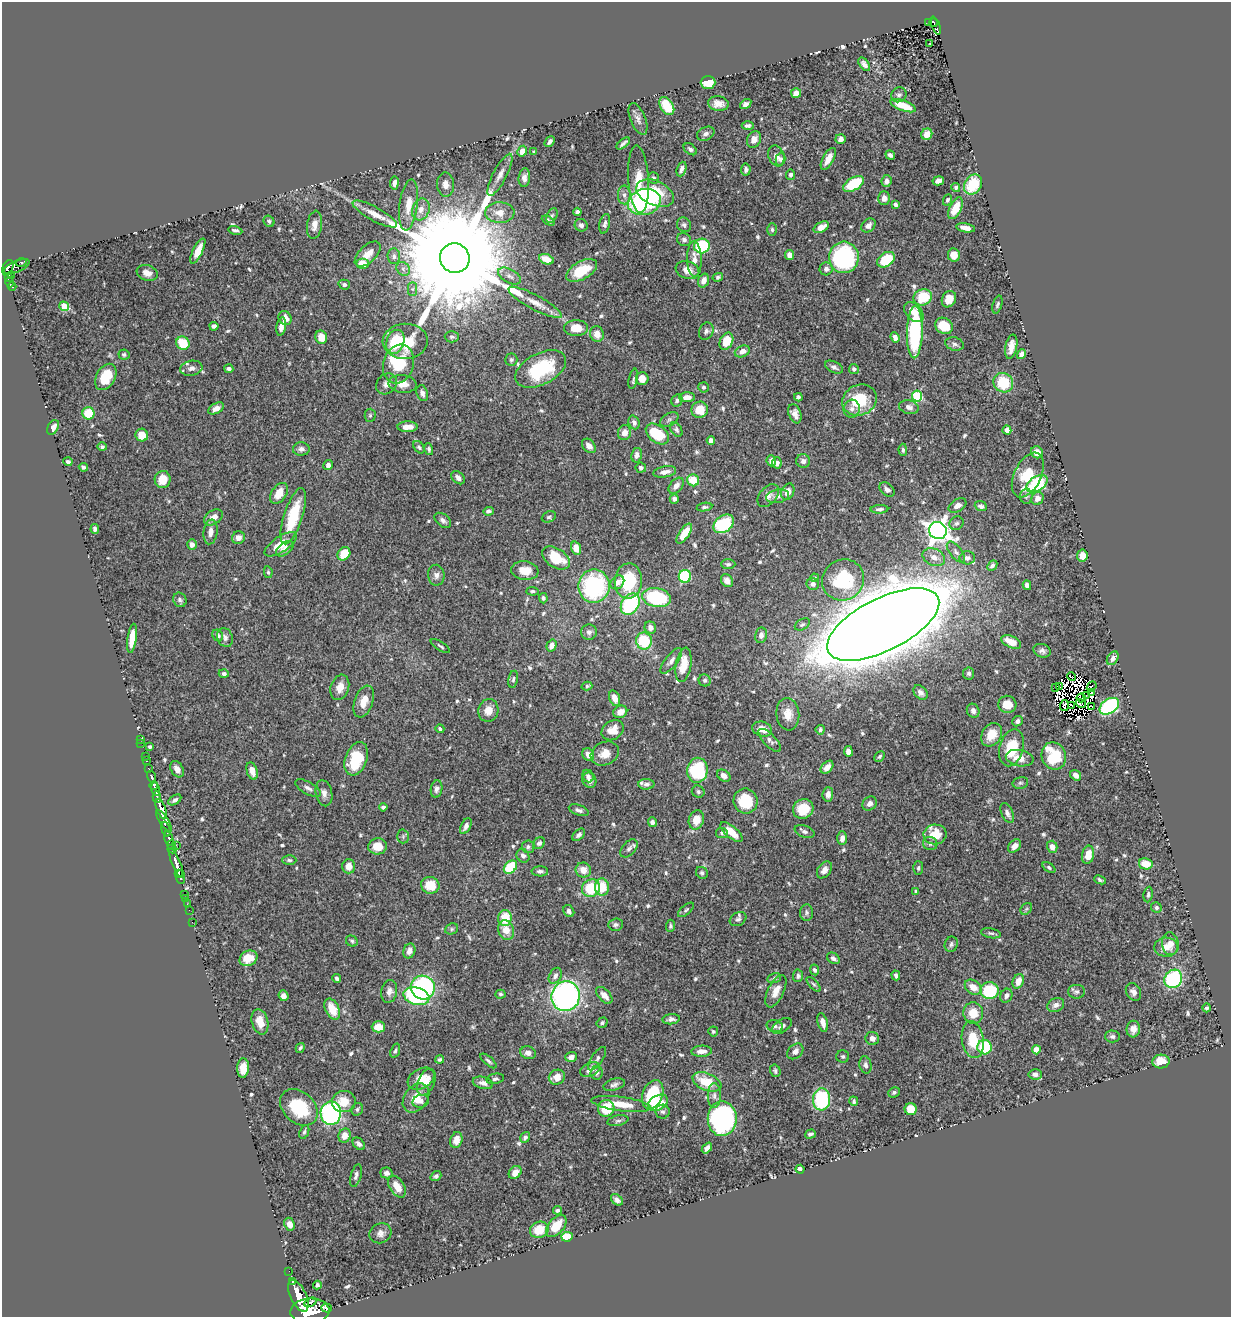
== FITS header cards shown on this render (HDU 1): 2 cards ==
NAXIS1  =                 1229
NAXIS2  =                 1315

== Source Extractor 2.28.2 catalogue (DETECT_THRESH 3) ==
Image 1229 x 1315 px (HDU 1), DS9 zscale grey, 1 PNG px = 1 image px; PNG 1233 x 1319 px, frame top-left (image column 1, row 1315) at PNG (2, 2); each listed source drawn as its Kron ellipse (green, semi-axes under 4 px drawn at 4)
Background 0.489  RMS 0.014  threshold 0.041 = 3 sigma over >= 5 px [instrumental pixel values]
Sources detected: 646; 10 with non-positive FLUX_AUTO (blend fragments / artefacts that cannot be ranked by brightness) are neither listed nor drawn; of the other 636, the 500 brightest by FLUX_AUTO listed and drawn (136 fainter detections omitted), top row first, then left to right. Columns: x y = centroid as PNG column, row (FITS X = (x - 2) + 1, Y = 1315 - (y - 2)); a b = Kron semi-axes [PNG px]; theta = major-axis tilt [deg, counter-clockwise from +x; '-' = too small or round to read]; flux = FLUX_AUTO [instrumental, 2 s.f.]
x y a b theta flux
934 22 4 4 - 63
928 23 3 3 - 15
936 25 9 3 -69 57
930 43 3 2 - 1.7
864 64 8 4 -53 3.7
708 82 7 6 - 25
796 93 5 5 - 5.7
899 95 8 7 - 2.9
718 104 10 7 -5 7.3
746 104 6 4 34 3.2
667 106 10 6 -57 27
903 106 13 5 -20 16
638 119 17 7 -68 4.8
748 126 6 4 -1 2.8
706 134 9 6 26 3.6
927 134 6 5 - 9.2
754 139 9 6 64 5.9
841 139 5 5 - 3.6
550 142 6 3 48 2.5
623 144 8 3 39 2.5
690 149 7 5 -39 2.6
522 151 5 4 - 6.4
534 152 3 3 - 2.3
890 155 5 3 - 2.7
776 156 11 7 -68 6.1
781 159 6 4 74 2.3
828 159 12 5 61 8.7
681 169 7 4 70 3.4
746 169 6 5 - 3.1
500 175 23 7 62 7.5
791 175 5 4 - 2.3
524 178 9 5 84 5
654 178 6 5 - 2
639 179 34 10 -86 19
887 181 6 5 - 3.9
938 181 6 4 12 4.7
394 183 6 4 83 4.1
853 184 11 6 31 41
446 185 12 8 -87 6.7
973 185 11 8 57 35
956 187 4 4 - 2.2
655 193 20 12 -24 36
624 195 9 6 -90 3.8
884 198 7 6 - 4.6
947 200 6 4 63 2
644 202 17 12 15 130
895 204 4 4 - 1.9
409 205 25 9 83 14
956 208 11 6 64 16
421 209 11 8 71 6.9
500 212 15 10 -2 11
577 212 4 4 - 3.1
375 214 25 7 -29 11
552 216 7 5 63 2
269 221 6 5 - 1.7
548 221 7 4 -28 2.3
605 224 10 5 78 2.8
314 225 14 7 82 7.3
581 225 6 6 - 2.9
684 225 7 7 - 2.4
868 225 8 6 44 4.7
821 227 8 5 29 8.4
966 228 9 4 -10 6.2
235 230 7 3 -12 2.3
772 230 6 5 - 1.9
684 240 7 6 - 3.1
702 246 8 7 - 57
198 251 14 5 64 10
368 254 16 8 44 9.6
790 255 5 4 - 7.2
954 255 7 6 - 8.3
394 256 8 6 -85 3.1
844 257 15 15 - 130
455 258 15 14 - 52000
546 259 8 5 -22 13
694 259 18 7 -89 8.8
886 260 9 6 36 35
21 262 6 3 15 42
362 263 6 5 - 13
17 266 13 5 23 210
8 268 8 5 68 350
403 269 7 6 - 2.7
826 269 6 6 - 3.8
582 270 17 9 29 32
687 270 12 8 -18 7.7
147 273 11 7 -19 6.4
11 276 4 3 - 53
509 276 13 6 -29 4.3
718 277 5 4 - 1.8
8 278 3 3 - 81
703 281 7 5 70 6
10 282 5 3 - 80
344 285 6 5 - 2.2
12 287 4 3 - 76
412 289 7 4 90 1.9
923 297 9 8 - 29
949 299 8 6 61 8.3
535 302 30 7 -28 13
997 305 9 4 74 1.9
64 306 5 4 - 19
914 312 12 7 -48 11
285 318 7 6 - 7.7
214 326 4 4 - 2.9
281 326 9 4 80 5.2
944 326 9 7 -32 18
576 328 12 8 0 14
706 331 9 7 66 3
915 332 26 8 89 97
597 334 8 7 - 7.5
321 337 7 6 - 11
452 337 7 5 0 2.7
895 337 5 4 - 4.5
405 341 22 17 2 33
726 341 9 6 65 20
395 342 12 9 72 43
183 343 7 6 - 28
955 344 9 6 -14 3
1011 347 12 6 78 8.7
742 351 8 5 23 6.2
124 354 5 5 - 1.8
1022 354 5 4 - 5.5
511 360 6 6 - 1.8
398 364 20 15 73 56
834 367 9 5 -26 3.1
191 368 11 7 10 4.9
229 369 4 3 - 2.7
541 369 27 15 27 61
854 369 5 5 - 2.2
106 377 14 9 61 26
633 379 10 4 78 2.2
642 379 6 6 - 9.9
1003 383 10 9 - 34
387 384 11 9 44 6.3
403 384 14 8 -6 11
703 387 5 5 - 1.7
422 393 8 5 -72 3.7
917 396 5 5 - 78
687 397 8 5 2 6
798 397 4 4 - 2
677 400 6 5 - 2.1
860 400 18 15 28 37
909 407 10 7 -14 4.3
216 408 8 5 29 5.9
852 409 9 8 - 4.6
700 410 8 8 - 20
89 413 6 6 - 27
795 414 10 6 -69 5.5
370 415 6 5 - 1.8
669 419 10 6 31 2.7
634 422 7 5 -68 3.3
53 427 8 5 60 6.2
407 427 10 5 0 7.5
676 430 8 5 -56 2.3
1007 430 4 4 - 11
624 433 7 6 - 6.7
657 434 13 8 -37 34
142 435 6 6 - 13
711 440 4 4 - 7.9
589 446 8 6 -48 5.6
102 447 5 4 - 1.8
419 447 7 5 -53 2
301 449 8 6 1 3.4
429 449 6 4 -76 2.2
903 450 6 4 -88 2
1037 452 6 5 - 7.6
637 455 7 5 80 4.4
771 461 5 5 - 5.1
803 461 7 6 - 3.6
68 462 4 3 - 2.2
777 463 6 4 -77 4.1
328 465 5 4 - 3.9
83 467 5 3 - 2.6
641 468 5 5 - 2.7
665 472 12 5 10 5.6
1028 475 24 13 64 31
458 478 7 5 -45 3.8
163 479 8 8 - 15
693 480 6 6 - 19
1037 484 12 7 31 91
676 486 9 6 48 5.5
887 489 9 5 -42 3.7
788 492 8 6 67 7.2
279 493 11 7 57 12
768 496 13 8 49 5.5
778 496 12 6 12 4.4
1026 496 7 6 - 2.5
1037 498 7 6 - 7.1
674 499 5 4 - 2.6
957 505 9 6 30 4.8
981 506 6 4 -22 2.8
704 507 8 4 8 1.8
879 509 9 4 3 2.5
488 511 5 4 - 2.5
293 516 29 9 72 43
213 517 10 7 32 6.8
549 517 7 5 23 2
443 520 9 6 -37 3.4
956 523 7 6 - 2.5
724 524 11 8 36 62
95 529 5 3 - 3.2
938 531 9 8 - 750
211 532 12 7 82 6.6
684 534 11 5 56 16
238 538 6 6 - 4.7
281 544 19 8 33 19
192 545 5 5 - 4.9
576 548 7 5 -73 8.9
285 549 10 6 40 5.2
956 552 12 6 -51 3.4
344 554 7 6 - 22
1082 556 6 5 - 10
934 557 12 8 -25 7.7
556 558 15 9 -34 31
967 558 8 6 2 3.3
728 564 7 5 0 2
992 566 6 4 47 2.4
525 571 13 9 -6 14
268 572 6 4 -80 1.7
436 575 10 8 -82 4.5
685 576 6 6 - 64
815 578 4 4 - 2.1
843 580 21 20 - 50
628 581 17 13 85 47
727 581 7 5 -53 5.1
617 582 8 6 44 6.2
813 584 6 6 - 3.1
1027 585 5 4 - 3.6
594 586 16 15 - 120
533 591 6 4 -5 2
543 598 5 4 - 2
657 598 14 9 -10 80
180 600 7 6 - 3
630 604 11 8 54 74
802 624 8 5 30 2.2
883 625 61 26 27 7000
650 628 6 5 - 4.4
589 632 7 7 - 3.5
218 635 6 5 - 3
761 635 8 6 79 4.3
225 637 10 7 -66 3.9
132 638 15 4 82 14
644 641 8 8 - 34
1011 642 10 5 -26 15
552 645 6 5 - 6.3
440 646 11 3 -33 1.8
1042 651 9 6 -19 3.5
1113 658 7 5 56 5.6
671 661 15 6 52 4.8
683 665 17 7 80 19
969 673 6 5 - 2.4
224 674 5 4 - 2.5
1072 677 5 2 - 1.7
513 679 9 5 78 2
705 680 6 6 - 2.2
587 686 5 4 - 1.7
1092 686 6 2 51 4.1
340 687 13 9 73 9.4
1056 687 2 2 - 1.7
1059 687 3 2 - 2.4
920 692 8 6 -49 3.5
1091 692 2 2 - 2
1087 695 3 2 - 1.9
615 698 8 5 -71 7.6
1081 698 5 2 - 2.8
364 701 16 9 70 12
1081 703 5 3 - 3.3
1007 704 9 8 - 13
1064 705 5 3 - 2.3
1071 705 3 2 - 2.3
1109 706 11 7 34 120
1092 707 3 2 - 7.3
488 710 11 10 - 8.6
973 711 7 6 - 3.1
620 712 7 6 - 7.8
788 714 16 11 -83 12
1017 721 5 5 - 2.8
440 729 4 4 - 1.8
762 729 10 7 -15 11
613 730 12 9 36 11
820 730 5 4 - 1.9
992 735 12 9 58 16
140 739 2 2 - 6.8
770 740 15 6 -46 4.2
141 743 2 2 - 3.2
150 747 4 3 - 1.8
1012 748 19 12 75 28
848 751 5 4 - 5.6
605 754 14 11 27 10
588 755 7 5 -56 7
145 756 2 2 - 6.3
880 756 6 4 46 1.8
1054 756 14 12 -68 46
1020 758 14 8 -10 10
356 759 17 11 69 42
147 760 4 3 - 46
827 767 7 5 46 7.2
149 769 3 2 - 49
177 769 9 6 -58 5.1
697 770 12 10 83 64
252 771 9 5 -70 8
1076 775 6 4 -36 5.1
588 776 6 5 - 2.8
724 776 7 5 -37 5.5
151 777 6 3 -75 160
589 780 8 6 -69 4.1
1020 783 8 5 14 1.9
646 784 8 5 1 2.9
154 785 4 2 - 370
308 788 14 6 -29 4.4
156 789 7 4 -78 700
436 789 9 6 82 3.7
698 792 6 6 - 2
324 793 13 8 -78 5.8
828 794 7 5 86 5
157 797 6 3 -87 230
175 800 7 4 33 2.5
746 801 12 12 - 35
870 804 8 6 42 4.1
383 807 4 3 - 2.3
161 809 11 4 -70 1300
803 809 10 9 - 20
579 810 10 5 -18 2.9
1007 813 10 5 -66 4.1
696 820 9 7 73 12
164 821 12 4 -58 440
652 822 5 4 - 3.1
466 826 8 5 62 3.9
166 829 7 3 -74 230
731 832 14 5 -40 15
805 832 10 6 -19 3.2
722 833 6 5 - 1.7
935 834 11 10 - 20
579 835 7 5 44 3.1
403 836 7 5 89 1.8
169 838 7 3 -72 300
842 838 7 5 89 5
539 843 6 5 - 2.6
930 844 7 6 - 2.5
171 845 4 3 - 110
176 845 2 2 - 11
377 846 9 8 - 13
1014 846 7 5 50 5.7
528 847 6 6 - 2.2
1052 847 6 5 - 6.2
629 848 10 6 48 3.4
172 849 4 3 - 93
1088 855 9 6 78 12
523 856 7 6 - 3.6
289 860 7 4 -2 1.8
176 863 15 4 -67 1000
1146 864 7 5 -11 16
349 866 7 6 - 8.2
510 867 7 5 45 42
1049 867 7 4 -36 2.1
918 868 7 5 88 2
583 870 8 7 - 11
824 870 9 6 54 5.2
540 871 8 5 -1 2.9
702 873 6 5 - 2
179 874 4 3 - 350
181 877 7 4 -84 600
1100 880 6 3 -24 1.8
430 885 9 8 - 22
602 887 8 7 - 24
591 888 9 8 - 32
916 891 4 3 - 1.9
184 894 3 2 - 20
1148 895 8 4 82 1.7
185 898 3 2 - 23
187 904 2 2 - 10
1156 908 5 5 - 2.3
1026 909 6 5 - 1.7
189 910 2 2 - 8.7
686 910 10 4 40 1.9
569 911 6 5 - 3
806 912 8 6 85 2.5
505 918 8 7 - 23
738 919 9 6 30 3
192 922 2 2 - 7.7
616 925 7 6 - 2.7
671 926 6 4 87 1.8
452 929 7 5 22 1.7
506 930 10 7 -70 11
991 933 10 5 -11 2.1
352 941 6 5 - 1.8
951 944 8 6 70 2.3
1170 944 11 8 -82 8.1
1166 947 12 9 -2 8.8
409 951 8 6 71 5
249 958 9 7 27 18
833 958 7 5 -35 2.9
815 970 5 4 - 2.6
896 975 5 4 - 3.1
555 976 8 6 61 4.2
798 976 6 5 - 2.4
337 978 5 3 - 2.6
774 978 7 5 14 2
1173 979 10 8 50 85
1018 981 7 5 68 9.5
814 984 9 4 -46 1.9
423 987 12 12 - 120
973 987 9 6 -36 10
389 991 11 8 79 5.5
776 991 17 8 64 9.6
990 991 9 8 - 50
1077 992 8 7 - 2.7
1133 992 9 7 -61 5.2
500 994 5 4 - 1.7
604 995 10 5 -48 6.9
284 996 5 5 - 4
416 996 13 8 -16 87
566 996 15 14 - 270
1006 996 7 6 - 4
1056 1005 9 6 24 4.5
1207 1008 4 4 - 1.9
332 1009 11 7 -65 16
973 1013 11 10 - 14
671 1019 9 5 5 3.3
260 1022 13 8 -75 13
823 1022 9 5 -75 6.2
602 1023 6 5 - 1.9
775 1026 8 6 -16 2.5
782 1026 11 6 35 4.7
378 1027 6 5 - 13
1133 1029 8 6 81 6
713 1031 5 5 - 1.7
1112 1036 7 6 - 2.5
872 1038 7 6 - 5
973 1040 18 11 -82 24
985 1047 7 7 - 45
300 1048 5 3 - 1.7
1036 1050 4 4 - 15
395 1051 7 4 71 1.8
702 1051 10 5 3 6.4
795 1051 9 6 42 4.4
528 1053 8 6 -15 5.4
571 1057 6 5 - 4.5
843 1057 6 6 - 1.9
440 1059 4 3 - 1.9
597 1059 14 5 56 3.1
488 1061 10 4 -41 2.1
1161 1062 8 7 - 15
865 1065 9 6 -76 2.8
243 1068 9 6 86 12
590 1070 10 6 23 6.2
775 1071 6 5 - 2
597 1073 7 6 - 2.5
1035 1074 6 5 - 3.1
557 1077 8 7 - 10
421 1079 14 10 31 11
495 1079 9 5 9 2.2
426 1082 14 8 65 11
707 1082 15 8 -22 28
483 1083 10 6 -13 4.9
614 1085 11 5 17 3
894 1092 6 5 - 1.8
653 1094 15 10 69 60
714 1096 12 6 90 4.7
416 1098 16 11 53 13
821 1099 11 8 85 78
421 1101 8 6 15 3.2
854 1101 5 4 - 2.1
344 1102 12 10 3 14
658 1103 10 7 30 23
621 1104 30 7 -8 18
299 1107 21 15 -42 42
606 1108 8 8 - 29
357 1109 6 5 - 2
911 1109 6 6 - 18
663 1112 7 7 - 2.8
331 1113 12 10 84 200
722 1119 17 14 -89 190
618 1121 10 5 12 2.4
304 1132 7 4 67 2.1
810 1134 5 3 - 2.3
345 1136 7 6 - 8.5
525 1137 5 4 - 3
456 1140 8 6 75 8.1
359 1144 7 5 -46 3.6
707 1148 6 4 49 4.1
800 1169 4 4 - 4.5
515 1172 7 5 49 8
386 1173 6 5 - 3.9
356 1176 12 5 74 3.2
436 1176 6 4 37 2
397 1187 12 7 -57 12
617 1200 7 4 -42 3.6
557 1210 4 3 - 2.1
289 1224 6 5 - 6.3
556 1226 13 7 49 17
539 1230 9 8 - 21
380 1233 11 9 26 5.3
567 1237 6 5 - 28
289 1271 2 2 - 8.7
292 1281 3 3 - 57
317 1285 4 3 - 2.4
298 1296 17 8 -64 2300
310 1302 6 3 27 330
326 1308 5 3 - 150
310 1311 19 12 3 4300
At the frame edge (FLAGS 8, measured only in part): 1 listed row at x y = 310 1311
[136 fainter detections neither listed nor drawn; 10 non-positive-flux detections neither listed nor drawn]